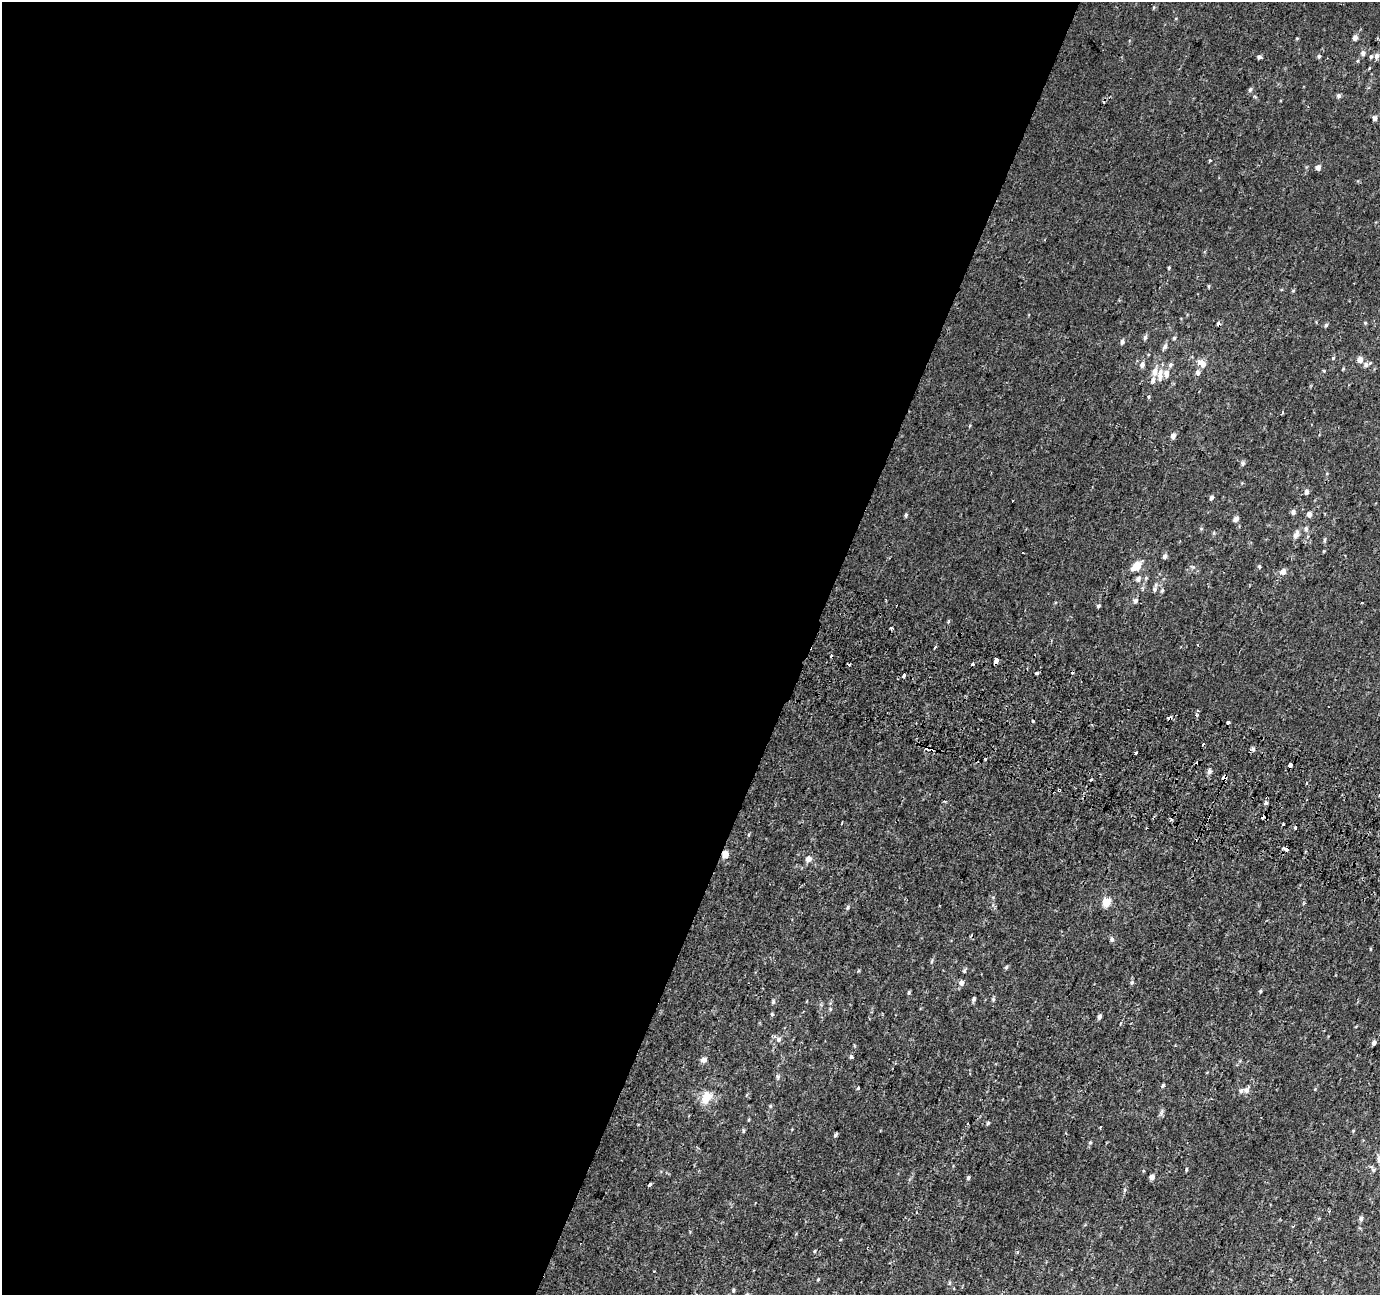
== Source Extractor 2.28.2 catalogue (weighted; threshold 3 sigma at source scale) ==
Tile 5 of 4 x 4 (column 1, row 2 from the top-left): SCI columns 25-1402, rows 2900-4192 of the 5553 x 5736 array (HDU 1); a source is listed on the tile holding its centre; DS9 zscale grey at full resolution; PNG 1382 x 1297 px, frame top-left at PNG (2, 2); no overlay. Shown black and unused: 59% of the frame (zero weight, under 2 of 3 exposures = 2% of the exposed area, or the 3 px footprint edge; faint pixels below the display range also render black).
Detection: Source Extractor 2.28.2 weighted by HDU 2 'WHT'; one run over the whole footprint, this tile lists its part. Background 9.87e-04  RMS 0.0028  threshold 0.0125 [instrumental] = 3 sigma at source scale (4.5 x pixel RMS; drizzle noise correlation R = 1.50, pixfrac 1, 0.0396/0.0396 arcsec/px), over >= 5 px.
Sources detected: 138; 13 cosmic-ray / hot-pixel residue — not listed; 4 inside a brighter listed object's ellipse — not listed separately; the other 121 listed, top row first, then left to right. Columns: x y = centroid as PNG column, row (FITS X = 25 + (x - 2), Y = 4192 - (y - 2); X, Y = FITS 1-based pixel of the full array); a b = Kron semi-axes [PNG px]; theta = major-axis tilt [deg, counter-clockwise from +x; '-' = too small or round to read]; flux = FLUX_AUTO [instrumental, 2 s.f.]
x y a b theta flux
1355 38 6 5 - 1
1363 53 7 6 - 0.78
1319 56 5 4 - 0.5
1376 56 7 6 - 0.9
1259 57 5 5 - 0.53
1250 90 7 5 73 0.52
1338 96 5 5 - 0.69
1375 118 6 5 - 1.1
1210 160 3 3 - 0.58
1318 167 5 5 - 1.3
1169 268 5 3 - 0.27
1293 291 5 3 - 0.26
1365 323 5 4 - 0.31
1326 325 5 5 - 0.43
1145 337 6 4 74 0.58
1174 338 4 4 - 0.38
1122 342 6 5 - 0.63
1164 347 10 5 63 0.79
1333 358 5 4 - 0.33
1360 359 5 5 - 2.2
1202 363 8 6 -26 2.8
1142 365 7 5 69 0.88
1170 365 6 5 - 0.62
1366 365 7 6 - 0.78
1198 372 7 6 - 0.93
1160 375 18 7 87 2.2
1153 380 8 6 82 0.92
1148 396 4 3 - 0.36
1282 412 4 2 - 0.29
1173 436 5 5 - 1.4
1243 463 6 5 - 0.56
1306 492 7 5 86 0.84
1211 497 5 4 - 0.64
1012 501 2 2 - 0.23
1293 512 6 5 - 0.85
1309 514 5 5 - 1.4
906 515 5 4 - 0.41
1236 519 5 5 - 1.2
1306 529 7 5 89 0.61
1296 535 12 6 68 1.4
1325 540 7 3 81 0.4
1165 556 5 5 - 0.85
1137 566 8 5 37 5.8
1259 566 5 4 - 0.35
1283 571 7 6 - 1.5
1138 579 6 5 - 1
1154 589 7 6 - 0.68
1162 590 5 5 - 0.36
1135 600 6 6 - 0.7
1361 602 3 2 - 0.27
1098 606 5 4 - 0.45
948 622 5 3 - 0.38
891 628 3 3 - 0.48
1198 645 3 2 - 0.26
935 647 3 2 - 0.89
996 660 5 3 - 5.2
972 664 3 3 - 1.4
1036 673 3 3 - 2.4
903 676 4 3 - 2.2
1197 715 5 3 - 0.37
1170 718 4 3 - 2.1
1033 721 3 3 - 0.92
1228 722 3 3 - 1.9
1253 749 6 5 - 0.54
1136 753 3 3 - 1.1
985 759 3 3 - 0.43
1291 765 3 3 - 2.8
1209 771 7 5 78 0.74
1224 777 4 3 - 77
1091 779 3 3 - 1.2
1059 790 3 3 - 1.1
1266 803 3 3 - 1.9
842 823 3 2 - 0.22
1295 827 3 3 - 1.4
1286 849 3 3 - 4.2
725 854 5 4 - 4.3
808 859 7 6 - 1.3
1106 902 5 5 - 11
847 907 6 5 - 0.45
1112 939 6 5 - 0.58
1370 949 5 3 - 0.22
932 961 6 3 70 0.35
1006 967 5 4 - 0.44
964 971 5 5 - 0.39
961 983 6 5 - 1.3
1260 991 4 4 - 0.31
909 992 5 4 - 0.33
973 999 6 5 - 0.6
993 1000 6 5 - 0.42
773 1002 5 4 - 0.49
830 1009 5 5 - 0.37
772 1014 5 4 - 0.33
1099 1017 5 4 - 0.83
779 1039 8 7 - 0.99
1374 1043 5 4 - 0.74
851 1057 4 4 - 0.73
704 1060 5 5 - 1.7
778 1076 7 6 - 0.54
1162 1086 6 4 47 0.37
858 1088 4 3 - 0.31
1246 1090 7 5 62 1.4
706 1098 17 11 64 3.9
770 1106 5 4 - 0.29
1161 1112 11 3 75 0.6
988 1123 5 4 - 0.39
743 1131 6 3 -83 0.33
1353 1131 4 4 - 0.22
835 1135 4 3 - 1.4
1090 1143 5 3 - 0.31
1186 1170 5 3 - 0.26
1373 1170 6 5 - 0.51
1152 1177 5 4 - 1.6
968 1178 5 4 - 0.46
650 1185 4 3 - 0.88
1361 1219 5 5 - 0.66
1293 1226 4 3 - 0.28
814 1251 5 3 - 0.25
1017 1252 4 4 - 0.34
818 1279 5 3 - 0.23
949 1283 6 4 71 0.33
733 1290 5 4 - 0.39
Overlapping masked pixels (flux is a lower limit): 5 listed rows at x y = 1170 718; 1224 777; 1059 790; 1286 849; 725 854